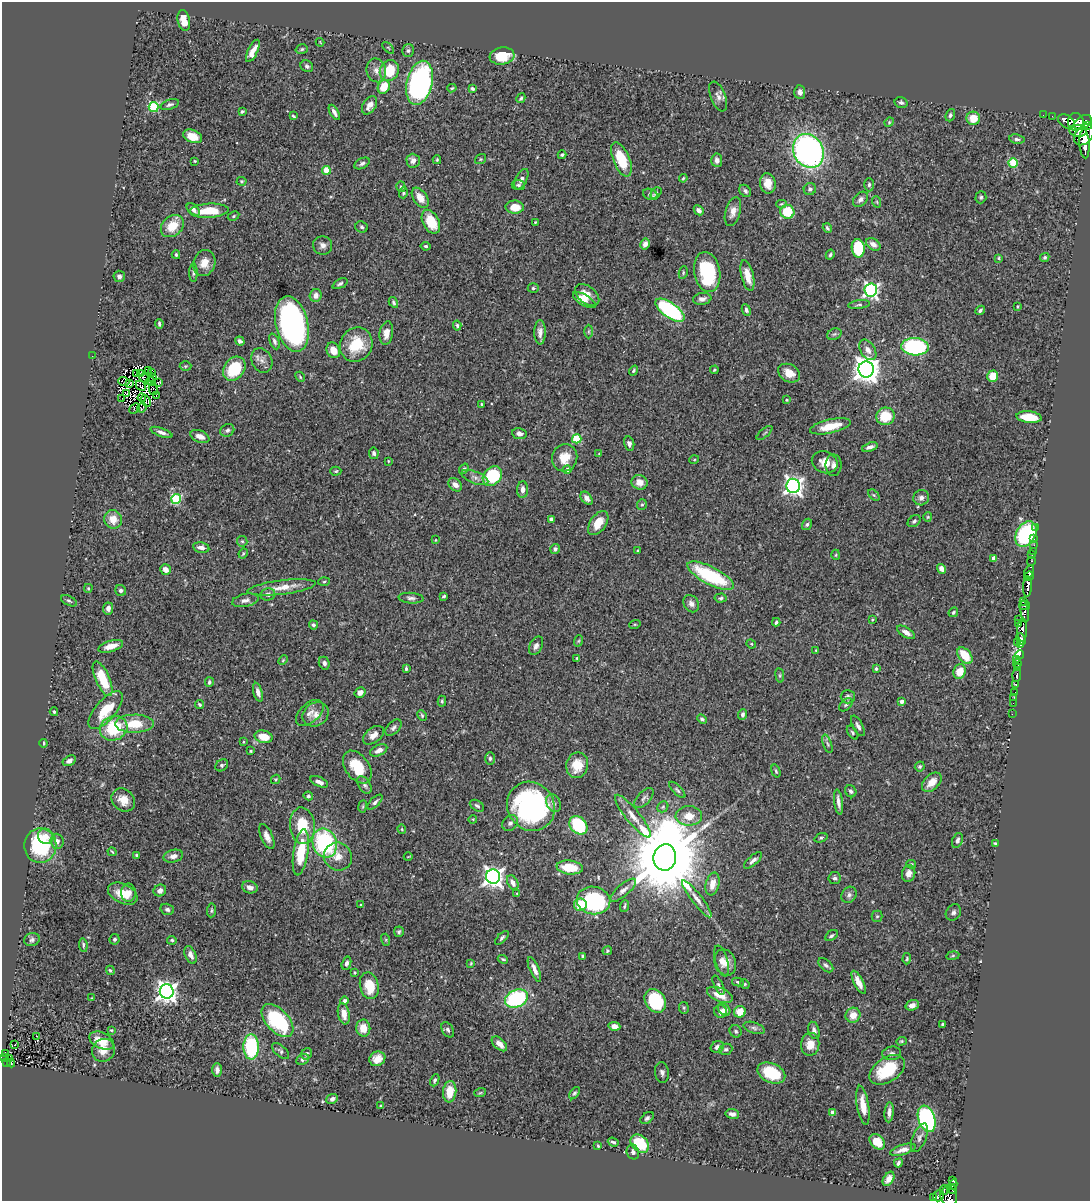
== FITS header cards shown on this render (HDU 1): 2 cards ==
NAXIS1  =                 1088
NAXIS2  =                 1199

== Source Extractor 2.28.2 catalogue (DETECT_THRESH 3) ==
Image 1088 x 1199 px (HDU 1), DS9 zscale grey, 1 PNG px = 1 image px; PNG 1092 x 1203 px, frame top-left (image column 1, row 1199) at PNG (2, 2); each listed source drawn as its Kron ellipse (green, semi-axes under 4 px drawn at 4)
Background 0.702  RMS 0.025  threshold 0.0761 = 3 sigma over >= 5 px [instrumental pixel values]
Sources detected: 459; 2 with non-positive FLUX_AUTO (blend fragments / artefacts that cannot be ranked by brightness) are neither listed nor drawn; the other 457 listed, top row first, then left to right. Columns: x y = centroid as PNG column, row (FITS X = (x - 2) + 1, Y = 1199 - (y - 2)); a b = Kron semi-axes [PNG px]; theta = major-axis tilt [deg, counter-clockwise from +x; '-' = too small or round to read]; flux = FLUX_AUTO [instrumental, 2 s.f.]
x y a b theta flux
184 21 10 6 -77 17
320 42 4 3 - 1.4
388 48 7 2 -45 1.4
302 49 6 4 16 2.6
408 50 6 5 - 3.7
253 51 12 5 64 15
502 56 12 8 7 35
307 66 6 5 - 4
376 70 12 9 -74 12
389 71 11 9 61 52
419 83 22 13 76 410
384 87 7 5 63 37
452 88 5 4 - 1.9
472 89 4 3 - 3.5
800 92 7 5 -84 7
718 96 16 7 -68 9
521 98 5 3 - 2.7
901 103 7 5 -15 3.5
170 105 9 5 19 4.2
370 105 10 6 57 12
154 107 5 5 - 120
242 111 3 3 - 2.4
334 112 8 4 -60 5.9
950 115 6 4 71 3.2
1043 115 2 2 - 6.4
293 116 4 2 - 2.1
1052 116 2 2 - 5.1
973 118 7 6 - 29
889 122 5 4 - 1.9
1067 122 9 6 -33 470
1076 122 9 8 - 2100
1083 122 10 6 32 1300
1088 125 4 2 - 95
1078 131 9 5 -12 930
1084 135 11 8 50 2100
192 136 10 6 -21 24
1017 139 8 4 -8 3.8
1085 144 14 5 -86 1500
808 151 17 14 -61 580
562 155 4 3 - 2.9
480 159 6 4 37 2.1
621 159 18 8 -68 58
437 160 4 3 - 2.1
717 160 7 5 -84 8.2
195 161 3 2 - 1.7
413 161 7 6 - 8.4
362 163 8 5 28 4.6
1013 163 4 4 - 76
326 170 4 4 - 53
683 178 4 3 - 1.7
521 179 11 5 63 7.6
242 181 5 4 - 2.2
768 183 10 8 -80 20
518 185 6 5 - 3.5
869 185 7 4 89 3.9
401 187 5 4 - 3
810 189 6 6 - 4.8
745 191 7 5 -49 4.6
403 193 5 4 - 2.9
656 193 6 4 49 3.1
650 194 7 5 -22 4.2
981 197 6 5 - 3.3
420 198 11 7 -55 18
860 199 9 6 46 6.1
877 202 6 3 -72 1.8
781 204 5 4 - 2.2
515 207 9 6 -1 25
193 209 7 4 -41 8.3
699 210 5 4 - 6.1
209 211 20 7 3 52
733 212 15 7 74 12
787 212 7 7 - 53
234 216 6 4 28 2.3
431 222 13 8 -62 46
535 222 3 2 - 1.4
172 226 12 9 40 33
362 227 6 5 - 3.4
827 228 5 3 - 2.7
645 244 5 4 - 7.6
873 244 8 5 -35 9.9
323 245 9 9 - 9.1
426 246 5 4 - 3
858 248 9 6 -81 100
176 255 4 3 - 2.6
830 255 5 4 - 2.7
1045 257 5 4 - 2.4
999 258 3 3 - 1.8
204 263 13 11 70 20
707 272 20 13 -80 130
193 273 9 3 90 2.9
683 273 6 4 81 2.6
747 275 16 6 -77 23
119 276 6 5 - 5.1
340 284 8 4 26 4.3
533 288 5 4 - 3.2
871 290 6 6 - 440
587 295 14 8 -39 17
316 296 6 6 - 9.9
702 299 9 6 9 6.8
584 300 13 5 -31 14
393 302 6 4 -60 3.2
859 305 11 3 6 3.6
1018 306 3 3 - 2.2
670 310 17 7 -35 250
746 310 6 4 -66 4.3
980 310 5 4 - 3.8
159 324 5 3 - 3.2
292 324 28 16 -76 580
457 325 5 4 - 2.9
589 331 7 4 90 2.3
540 332 12 5 90 9
386 333 12 6 81 13
834 334 7 5 21 3.9
240 341 5 3 - 4.8
274 341 8 4 -67 4.3
356 345 17 16 - 58
915 347 14 8 -4 230
333 350 8 6 -63 17
868 350 11 7 -57 11
92 356 2 2 - 5.2
262 360 13 10 -64 11
185 366 6 5 - 2.3
234 369 13 10 52 68
866 369 8 7 - 1900
149 370 3 2 - 1.2
714 370 4 3 - 2.5
634 371 5 4 - 2.7
152 372 3 2 - 1.8
140 373 3 2 - 2.8
789 373 11 8 -29 22
136 374 2 2 - 1.6
993 376 6 5 - 34
300 377 5 4 - 2.1
144 378 5 2 - 1.8
153 378 3 2 - 0.91
124 381 5 2 - 0.13
151 381 5 2 - 1.2
130 383 3 2 - 1.6
158 383 3 3 - 2.7
141 386 5 2 - 4.5
153 389 6 3 -76 0.015
127 393 3 2 - 0.96
156 396 3 2 - 2.1
122 398 2 2 - 0.56
142 398 4 2 - 2.5
787 400 4 3 - 1.8
146 401 6 2 -65 1.7
481 404 3 3 - 1.6
135 408 6 2 43 8.1
142 408 5 3 - 0.98
886 416 9 8 - 46
1029 417 12 5 -6 47
830 426 21 7 13 37
227 430 7 6 - 4.8
161 432 11 4 -20 6.3
765 433 10 3 40 2.2
519 434 7 5 -9 6.7
200 437 10 6 -21 12
577 439 4 4 - 80
629 444 7 5 -77 5.2
870 447 8 4 20 6.9
374 453 6 5 - 5.1
599 454 4 4 - 1.5
565 458 14 12 75 27
694 460 5 3 - 1.4
388 461 3 3 - 1.3
825 462 13 10 -23 18
833 465 11 8 90 9.1
464 469 5 3 - 2.5
567 470 4 4 - 10
336 471 5 4 - 2.4
492 476 11 8 46 100
475 477 14 6 -21 8.1
640 482 8 7 - 14
455 485 8 5 -42 9.5
793 486 7 7 - 790
523 490 8 5 89 9.9
874 495 7 4 -44 2.7
587 498 7 5 -51 7
921 498 8 7 - 7.3
176 499 5 5 - 110
642 505 5 5 - 2.6
928 517 5 4 - 1.9
113 519 9 8 - 23
551 519 4 4 - 6.1
914 521 7 5 38 4.2
598 523 13 8 56 25
807 524 6 4 57 3.3
1036 527 2 2 - 13
1026 534 13 9 60 200
1034 538 3 2 - 11
435 540 4 2 - 0.98
242 541 5 5 - 3
1034 545 3 2 - 6.4
201 547 8 5 -11 8.6
555 549 5 4 - 4.3
638 551 4 3 - 2.6
1033 551 2 2 - 6.7
243 554 5 3 - 2
836 555 5 3 - 1.7
1032 555 2 2 - 2.2
994 558 4 4 - 12
1031 561 4 3 - 25
165 569 6 5 - 11
941 569 5 4 - 11
1029 572 7 4 62 410
711 576 26 8 -27 140
1029 576 5 3 - 340
324 582 6 4 3 2
282 587 34 7 7 26
1027 587 10 3 89 750
88 588 4 3 - 1.9
121 590 5 5 - 3.3
268 594 7 6 - 6.9
444 596 4 3 - 2.5
411 598 13 5 -4 5.9
721 598 6 4 4 3.2
245 600 13 6 12 8
69 601 8 4 -25 3.3
1024 601 4 3 - 120
691 604 9 7 -57 7.9
1025 605 5 3 - 190
108 608 6 5 - 7.5
1025 611 11 3 -82 330
953 612 5 3 - 2.3
1018 619 2 2 - 13
872 620 3 3 - 1.6
776 622 4 3 - 3
635 624 6 3 18 1.7
1019 624 4 3 - 200
313 625 4 4 - 3.6
1022 630 11 5 88 380
906 632 10 5 -31 9.3
1021 639 6 4 -64 330
578 641 6 3 70 1.8
1018 642 3 2 - 140
751 644 5 4 - 2.1
1021 645 4 2 - 21
111 646 13 5 16 21
536 646 10 6 61 6.5
816 651 3 2 - 2
1019 655 5 3 - 270
965 656 9 6 -50 44
577 658 3 3 - 1.7
1017 659 3 2 - 54
283 660 5 3 - 1.7
324 663 7 5 -67 5.4
1017 663 4 3 - 190
1018 667 3 3 - 260
406 668 4 3 - 2.9
876 669 3 3 - 3.4
960 671 7 6 - 28
780 675 7 3 -82 2.3
1017 676 6 3 85 220
103 679 18 7 -66 65
209 682 5 4 - 3.5
1016 684 4 3 - 46
258 692 10 4 -74 8
360 693 6 4 33 8.2
1015 693 3 3 - 28
848 697 7 7 - 4.9
1014 697 3 2 - 5.6
442 701 5 4 - 2.4
901 701 3 3 - 6.9
1013 703 2 2 - 8.4
199 704 4 4 - 2.6
846 705 8 5 44 3.7
106 710 23 10 49 50
54 712 4 3 - 2.5
310 713 16 9 42 12
316 714 13 11 33 16
743 714 5 4 - 4.4
1012 714 2 2 - 2.2
422 715 6 4 -64 2.5
702 719 5 4 - 3.2
134 724 19 9 1 46
858 726 11 5 -61 5.7
114 728 14 12 22 85
393 728 10 5 45 5
852 733 7 4 -56 2.8
373 735 12 7 37 11
264 737 9 6 -13 26
243 742 4 3 - 1.9
44 743 4 3 - 2
827 744 10 4 -71 3.9
379 750 9 5 26 9.7
251 751 3 3 - 1.8
490 758 6 5 - 3.2
69 761 7 4 29 6.2
222 765 7 5 36 3.6
577 765 13 11 78 33
920 766 5 4 - 3.1
357 767 18 11 -54 50
776 771 6 3 -71 2.5
276 779 5 4 - 2
319 782 9 5 -25 8
932 782 12 7 44 20
364 785 10 6 -56 5.4
677 790 10 4 -45 3.7
851 791 6 5 - 3.9
308 796 5 4 - 2.8
644 798 12 6 47 5.4
123 800 13 10 -43 22
375 802 9 4 44 5.4
838 802 13 4 -82 9.3
554 803 9 7 -60 6.6
362 806 6 3 81 1.9
477 806 8 5 -32 4.3
531 806 25 23 -54 360
663 807 6 5 - 2.7
633 816 27 7 -51 19
689 816 13 10 0 23
473 819 4 3 - 1.6
510 823 9 7 44 6.5
578 825 10 8 -47 140
302 826 18 12 -85 56
402 829 4 3 - 1.7
46 836 8 7 - 16
267 836 13 6 -67 11
821 838 7 4 20 2.9
957 840 8 5 69 5
57 841 7 6 - 9.9
325 843 15 12 -69 210
995 843 3 3 - 1.9
40 845 17 16 - 140
112 852 5 3 - 1.9
301 852 23 7 81 72
137 855 3 3 - 2.4
173 856 10 6 14 9.3
338 857 14 13 - 19
408 857 4 2 - 1.1
665 857 13 11 82 28000
753 860 11 4 41 6.8
911 864 5 4 - 2.5
570 867 13 7 -7 44
909 874 8 6 75 10
493 877 7 7 - 980
834 878 6 6 - 4.2
513 883 8 5 -62 9.8
713 884 11 6 77 18
250 887 8 6 -16 9.6
160 890 6 5 - 7.3
623 890 16 6 40 8.8
128 893 9 7 -88 14
123 894 16 9 -26 30
517 894 3 3 - 1.7
849 895 8 7 - 5.9
697 899 23 5 -52 13
594 900 17 14 -9 160
361 905 3 2 - 2.1
580 905 6 6 - 37
624 906 6 3 70 2.4
167 909 7 5 -16 6
212 910 7 4 84 2.8
953 912 9 7 53 5.6
877 916 5 5 - 2.7
399 932 5 5 - 3.4
831 936 7 4 33 3.8
502 938 9 4 46 3.8
114 939 5 5 - 3.4
32 940 8 6 20 4.9
172 940 5 4 - 2.7
386 940 6 4 -72 2
83 945 7 4 -84 2.9
607 951 5 4 - 2.5
190 955 9 5 -66 8.5
583 956 4 3 - 4.4
953 956 6 3 9 1.9
503 959 5 3 - 2.2
907 959 5 4 - 2.2
721 961 16 6 -75 9.7
725 962 13 10 -67 17
346 963 7 4 74 5.2
471 963 4 4 - 1.7
826 965 9 5 -42 4.4
534 969 13 4 -67 10
110 970 5 3 - 2.8
355 973 3 3 - 2
738 982 6 4 -12 2.7
859 982 13 4 -63 15
745 984 5 4 - 2.1
719 985 10 4 -64 3.8
369 986 13 9 -77 41
167 991 7 7 - 1100
720 995 14 6 -22 24
92 998 3 3 - 1.2
516 999 12 8 24 180
345 1001 4 4 - 4.8
655 1001 12 9 -55 120
912 1005 7 5 17 9.2
684 1008 6 5 - 2.3
724 1010 7 5 -49 8.2
721 1012 6 6 - 9.6
740 1012 6 5 - 26
344 1014 10 6 -78 14
853 1015 8 7 - 19
277 1021 20 11 -46 140
943 1024 3 3 - 3.1
614 1026 6 4 -8 9.9
363 1028 8 7 - 22
754 1028 11 5 -19 5.6
111 1030 4 3 - 1.9
448 1030 8 5 -58 4.4
814 1030 9 5 -75 6.4
736 1031 6 5 - 3.7
36 1036 2 2 - 1.2
101 1041 13 8 -25 30
901 1041 5 4 - 2.1
15 1044 2 2 - 1.9
499 1044 9 5 -43 13
810 1044 11 9 83 21
251 1047 12 8 -89 130
717 1047 7 5 28 6.9
726 1049 7 5 22 4.1
103 1050 12 11 - 20
281 1051 10 5 -42 4.2
5 1053 2 2 - 8.3
892 1053 9 7 4 5.2
307 1054 6 5 - 4.4
5 1057 4 3 - 48
10 1059 4 2 - 17
303 1059 7 5 26 4.3
377 1059 8 7 - 16
6 1062 4 3 - 39
11 1063 4 2 - 8.7
217 1070 7 4 -89 6
887 1070 20 12 34 74
662 1073 10 7 -79 6.1
771 1073 14 9 -24 66
435 1080 6 4 66 3.5
450 1092 10 6 85 27
480 1093 6 3 19 2
574 1093 7 4 51 3.2
332 1099 6 4 25 6.1
863 1105 20 6 -81 24
381 1106 3 3 - 2.7
833 1112 4 4 - 23
889 1112 10 4 85 9
732 1114 7 5 -9 6.8
647 1118 7 5 40 4.1
927 1119 14 8 -71 300
919 1138 15 6 66 7.5
613 1142 5 3 - 3.6
877 1142 9 6 -47 30
640 1144 10 7 -45 72
598 1146 4 2 - 1.9
903 1150 13 5 17 9.7
633 1152 7 6 - 5.2
898 1163 5 3 - 3.4
888 1179 8 5 58 7.9
952 1180 4 3 - 77
953 1185 5 3 - 75
944 1190 5 3 - 110
953 1190 3 3 - 48
938 1196 6 5 - 46
934 1197 3 3 - 32
949 1197 10 8 -74 220
At the frame edge (FLAGS 8, measured only in part): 2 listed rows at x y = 1088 125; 949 1197
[2 non-positive-flux detections neither listed nor drawn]